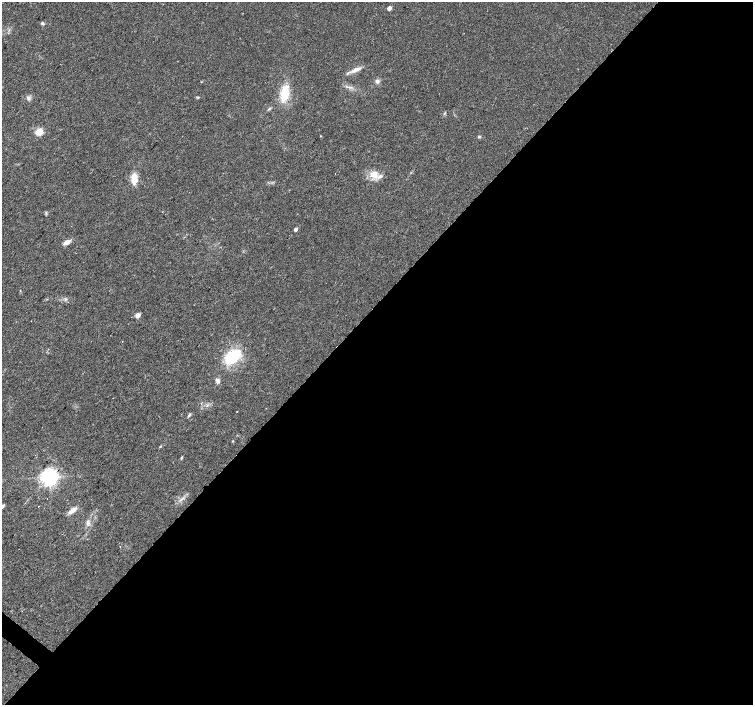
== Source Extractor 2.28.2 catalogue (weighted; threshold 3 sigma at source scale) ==
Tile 12 of 4 x 4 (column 4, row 3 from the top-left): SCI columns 4509-6009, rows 1642-3046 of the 6009 x 6026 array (HDU 1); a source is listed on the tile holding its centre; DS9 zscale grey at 2 x 2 block average (1 PNG px = mean of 2 x 2 image px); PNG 755 x 707 px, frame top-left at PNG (2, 2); no overlay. Shown black and unused: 56% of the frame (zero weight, under 2 of 3 exposures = <1% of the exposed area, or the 3 px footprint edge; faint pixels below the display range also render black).
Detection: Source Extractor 2.28.2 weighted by HDU 2 'WHT'; one run over the whole footprint, this tile lists its part. Background 0.0533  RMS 0.006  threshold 0.0272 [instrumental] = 3 sigma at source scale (4.5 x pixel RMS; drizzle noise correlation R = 1.50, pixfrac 1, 0.0396/0.0396 arcsec/px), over >= 5 px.
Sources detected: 32; all 32 listed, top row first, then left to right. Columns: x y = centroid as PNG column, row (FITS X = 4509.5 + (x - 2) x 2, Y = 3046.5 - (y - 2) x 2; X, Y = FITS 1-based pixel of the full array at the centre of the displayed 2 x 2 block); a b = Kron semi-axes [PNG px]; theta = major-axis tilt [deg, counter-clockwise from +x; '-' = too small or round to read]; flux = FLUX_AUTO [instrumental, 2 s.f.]
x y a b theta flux
389 8 3 3 - 10
42 23 5 3 - 2
356 70 16 4 25 9.2
377 81 5 5 - 4.1
285 93 24 10 81 31
28 98 6 5 - 3.9
269 109 6 2 32 1.7
444 113 4 2 - 1.5
39 132 3 3 - 56
321 136 2 2 - 1
479 137 5 2 - 1.3
335 173 2 2 - 2
374 174 13 10 0 16
134 179 12 7 90 18
46 213 7 2 -90 1.5
296 229 3 2 - 5.6
66 242 9 5 25 7.7
65 299 4 4 - 2.2
138 315 3 3 - 14
122 341 2 2 - 1.8
232 356 15 9 42 74
217 381 8 5 -65 4.4
237 412 2 2 - 0.51
189 415 6 3 37 2
232 441 3 2 - 0.82
182 457 5 2 - 1.3
49 477 5 4 - 790
47 498 2 2 - 1.2
2 506 3 2 - 7.1
38 506 2 2 - 0.87
72 510 11 5 39 7.1
87 523 5 3 - 2.5
Isophote crosses this tile's border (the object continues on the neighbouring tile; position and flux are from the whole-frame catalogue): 1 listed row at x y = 2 506
Diffuse or blended objects may show on this block-average render without a row.